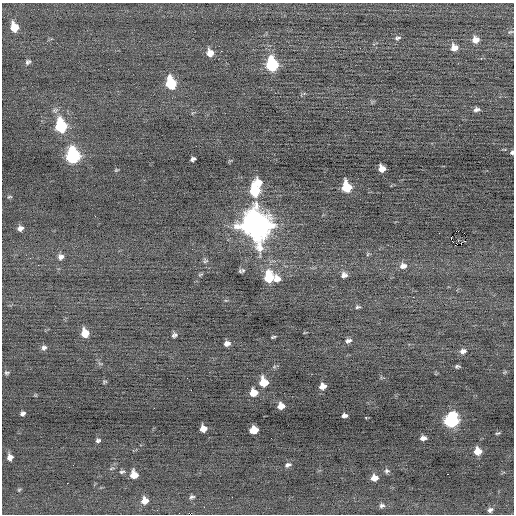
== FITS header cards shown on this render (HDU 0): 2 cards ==
NAXIS1  =                  512 / Axis length
NAXIS2  =                  512 / Axis length

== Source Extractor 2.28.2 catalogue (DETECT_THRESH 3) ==
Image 512 x 512 px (HDU 0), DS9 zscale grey, 1 PNG px = 1 image px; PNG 516 x 516 px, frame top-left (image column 1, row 512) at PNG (2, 3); no overlay
Background -0.0513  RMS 0.67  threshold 2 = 3 sigma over >= 5 px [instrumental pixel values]
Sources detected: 79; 1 with non-positive FLUX_AUTO (blend fragments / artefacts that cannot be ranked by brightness) is not listed; the other 78 listed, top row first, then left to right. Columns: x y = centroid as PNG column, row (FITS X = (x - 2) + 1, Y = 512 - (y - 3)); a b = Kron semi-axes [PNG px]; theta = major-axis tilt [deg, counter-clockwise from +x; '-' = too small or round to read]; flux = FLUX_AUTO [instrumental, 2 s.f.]
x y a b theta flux
14 27 8 7 - 880
510 32 8 5 18 79
398 38 8 5 14 93
476 40 8 7 - 340
454 48 8 7 - 340
221 51 3 2 - 56
210 53 8 7 - 380
28 62 7 5 37 110
272 64 9 7 -80 4100
171 83 9 7 -77 2400
476 109 8 5 17 140
61 126 9 7 -79 3600
512 152 5 4 - 84
73 156 9 8 - 6700
193 159 5 4 - 120
382 169 6 6 - 380
116 170 5 3 - 47
258 183 9 8 - 480
347 187 8 7 - 1500
255 190 10 8 -81 2000
9 197 7 3 1 49
256 225 13 11 -72 64000
20 228 6 5 - 180
451 238 3 2 - 290
461 244 3 2 - 88
455 245 2 2 - 17
368 254 6 3 70 59
61 257 7 7 - 180
205 261 7 6 - 90
403 266 9 7 6 270
243 270 7 6 - 96
200 274 7 3 10 54
344 275 8 7 - 210
269 277 9 7 86 1900
277 279 8 8 - 320
413 297 3 2 - 35
357 307 7 4 8 80
85 333 7 6 - 720
174 335 7 5 34 110
273 337 4 2 - 59
348 341 9 5 16 150
227 343 6 4 15 200
44 348 7 6 - 140
463 351 8 6 18 180
457 366 5 3 - 75
7 373 6 5 - 75
187 378 2 2 - 150
104 382 5 3 - 54
263 382 7 7 - 1100
323 386 6 5 - 300
253 393 7 6 - 620
281 406 6 5 - 400
23 413 5 4 - 120
344 415 5 4 - 150
451 420 9 8 - 6900
203 429 6 6 - 390
254 430 7 6 - 850
497 433 6 3 20 53
423 438 6 4 7 190
98 440 5 4 - 88
478 451 7 6 - 540
10 457 6 5 - 240
288 465 9 5 17 120
111 468 8 3 21 56
387 471 7 6 - 99
122 472 8 4 6 89
447 474 2 2 - 310
134 475 7 6 - 570
374 478 7 6 - 340
67 483 2 2 - 97
19 490 5 4 - 52
192 497 7 5 8 91
232 497 2 2 - 29
145 501 7 7 - 400
382 505 7 7 - 120
204 507 3 2 - 34
157 510 2 2 - 19
490 510 7 6 - 140
At the frame edge (FLAGS 8, measured only in part): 1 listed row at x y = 512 152
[1 non-positive-flux detection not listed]